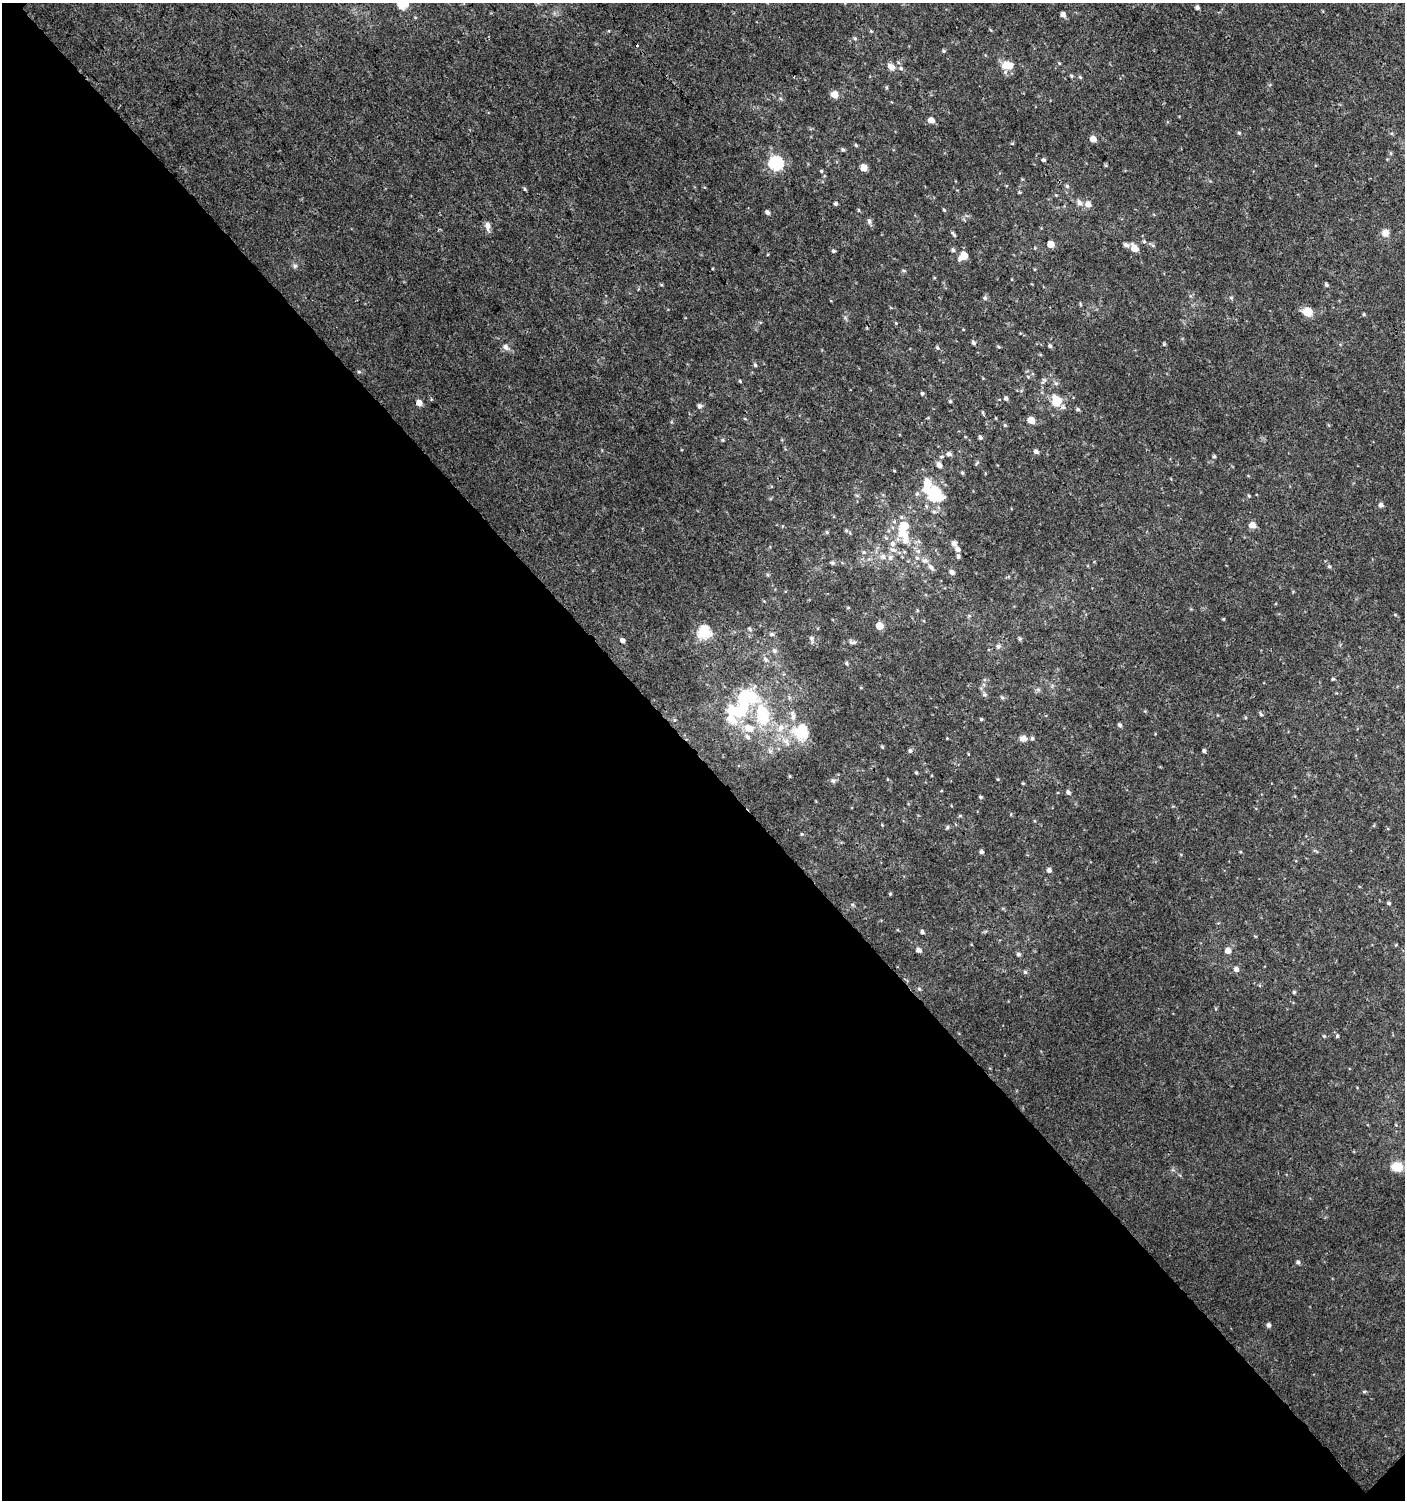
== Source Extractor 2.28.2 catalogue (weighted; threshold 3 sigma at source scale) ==
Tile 14 of 4 x 4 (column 2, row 4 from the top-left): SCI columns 1608-3010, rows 33-1530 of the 6060 x 6084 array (HDU 1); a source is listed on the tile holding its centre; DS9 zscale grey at full resolution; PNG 1407 x 1502 px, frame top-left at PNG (2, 3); no overlay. Shown black and unused: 49% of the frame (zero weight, under 3 of 4 exposures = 4% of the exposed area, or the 3 px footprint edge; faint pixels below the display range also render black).
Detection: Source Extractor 2.28.2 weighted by HDU 2 'WHT'; one run over the whole footprint, this tile lists its part. Background 0.00437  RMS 0.0021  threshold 0.00962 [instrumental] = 3 sigma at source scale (4.5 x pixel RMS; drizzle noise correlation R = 1.50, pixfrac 1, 0.0396/0.0396 arcsec/px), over >= 5 px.
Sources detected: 166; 2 inside a brighter object's white glare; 1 cosmic-ray / hot-pixel residue — not listed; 15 inside a brighter listed object's ellipse — not listed separately; the other 148 listed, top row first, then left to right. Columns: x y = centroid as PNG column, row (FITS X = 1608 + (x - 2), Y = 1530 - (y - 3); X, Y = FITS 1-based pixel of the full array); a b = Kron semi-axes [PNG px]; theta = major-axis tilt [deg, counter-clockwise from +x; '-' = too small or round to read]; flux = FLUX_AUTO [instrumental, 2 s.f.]
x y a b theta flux
402 3 12 11 - 3.1
1197 8 4 4 - 0.56
1063 14 5 4 - 0.9
871 31 5 4 - 0.23
855 38 5 4 - 0.29
944 51 5 4 - 0.28
1007 65 13 8 -7 3.6
891 67 11 8 -35 1.3
1071 76 5 4 - 0.31
1080 77 5 4 - 0.3
834 94 6 6 - 2.2
931 120 6 5 - 1.4
1239 133 4 4 - 0.28
1093 139 5 5 - 1.7
856 145 5 4 - 0.25
843 150 5 4 - 0.3
1044 160 4 4 - 0.44
776 163 6 6 - 34
863 167 6 6 - 1.5
821 171 5 4 - 0.24
1067 186 6 5 - 0.35
525 189 5 3 - 0.23
1020 192 4 4 - 0.22
1056 195 4 4 - 0.18
1079 202 9 7 -51 0.94
836 204 4 4 - 0.39
1088 204 9 7 -37 1.1
858 210 5 3 - 0.2
944 210 4 4 - 0.23
767 212 5 4 - 0.59
869 221 7 5 -89 0.57
487 226 11 7 -83 1
1385 233 9 9 - 1.2
953 234 8 4 -47 0.39
1144 241 6 4 -1 0.28
1051 244 5 5 - 2.7
1126 245 6 5 - 0.66
1134 248 6 5 - 2.8
953 250 5 5 - 0.47
833 251 5 4 - 0.37
963 256 9 7 41 2.4
295 266 6 5 - 0.42
904 271 5 3 - 0.25
1326 285 5 5 - 0.37
985 298 6 5 - 0.43
1231 298 6 4 -1 0.28
1308 312 11 11 - 2.3
1363 314 5 3 - 0.24
896 323 4 4 - 0.2
973 343 5 5 - 0.47
1164 344 5 3 - 0.23
1050 346 5 4 - 0.37
506 347 10 8 -56 0.88
999 347 5 3 - 0.22
937 348 6 4 -69 0.31
755 365 5 4 - 0.35
359 372 5 3 - 0.23
740 381 4 4 - 0.23
1044 381 11 5 49 0.6
1056 383 6 4 18 0.34
922 393 4 4 - 0.34
1006 398 5 4 - 0.5
950 401 4 4 - 0.26
1057 402 11 9 59 3.7
419 403 5 5 - 1.5
699 406 6 6 - 0.56
1078 409 5 4 - 0.35
982 412 6 4 -89 0.25
1031 420 6 5 - 2.3
1005 425 5 4 - 0.28
980 437 4 4 - 0.45
722 440 6 4 -89 0.26
1036 451 5 4 - 0.62
949 454 6 5 - 0.67
1214 456 5 4 - 0.29
939 465 5 5 - 1
962 473 5 4 - 0.29
917 494 5 5 - 0.37
935 494 12 10 -49 12
1249 496 5 3 - 0.2
1381 505 5 5 - 0.81
1252 525 5 5 - 2.1
827 532 5 5 - 0.28
904 534 24 13 -48 4.4
886 538 6 4 -18 0.29
954 543 7 6 - 0.74
892 544 8 6 47 0.84
957 549 6 5 - 0.79
883 556 8 7 - 0.84
958 556 6 4 -86 0.45
925 560 10 6 -20 0.79
833 563 6 4 -15 0.43
1329 566 5 4 - 0.31
931 567 9 6 -57 0.75
952 572 5 4 - 0.8
848 608 5 3 - 0.16
1223 619 4 3 - 0.18
879 626 5 5 - 3.7
704 632 6 6 - 22
772 634 6 5 - 0.42
812 638 6 6 - 0.5
1020 639 5 5 - 0.34
622 640 5 4 - 0.8
853 642 11 5 -8 0.59
998 646 6 6 - 0.44
774 650 6 5 - 0.55
846 663 5 4 - 0.29
1333 679 4 3 - 0.23
984 695 6 4 18 0.31
1002 697 5 5 - 0.34
743 706 62 29 63 20
1261 714 5 4 - 0.35
981 719 4 4 - 0.25
674 720 5 3 - 0.24
1120 725 5 5 - 0.43
801 732 24 22 -43 6.7
947 738 3 3 - 0.14
1023 738 9 7 0 1.2
882 747 5 4 - 0.23
910 751 5 5 - 0.47
1204 751 4 4 - 0.43
916 773 4 3 - 0.24
790 776 4 4 - 0.22
998 779 4 3 - 0.18
833 781 7 5 -52 0.42
1023 783 4 4 - 0.2
1068 792 5 5 - 0.57
980 797 5 4 - 0.27
960 816 5 3 - 0.23
947 827 5 5 - 0.29
801 834 5 3 - 0.2
981 852 4 4 - 0.5
1049 870 5 5 - 0.63
890 894 4 4 - 0.24
1389 903 4 4 - 0.33
922 932 4 4 - 0.5
918 950 5 4 - 0.82
1228 951 5 5 - 1.6
1018 954 5 5 - 0.51
1236 969 6 5 - 0.83
1025 972 6 5 - 0.39
919 989 6 4 -45 0.27
1294 992 4 4 - 0.27
1337 1036 4 4 - 0.27
1397 1167 12 10 -5 3.6
1298 1262 5 5 - 0.42
1268 1325 5 4 - 0.58
1364 1391 5 4 - 0.25
Isophote crosses this tile's border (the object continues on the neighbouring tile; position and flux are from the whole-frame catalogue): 1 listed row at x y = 402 3